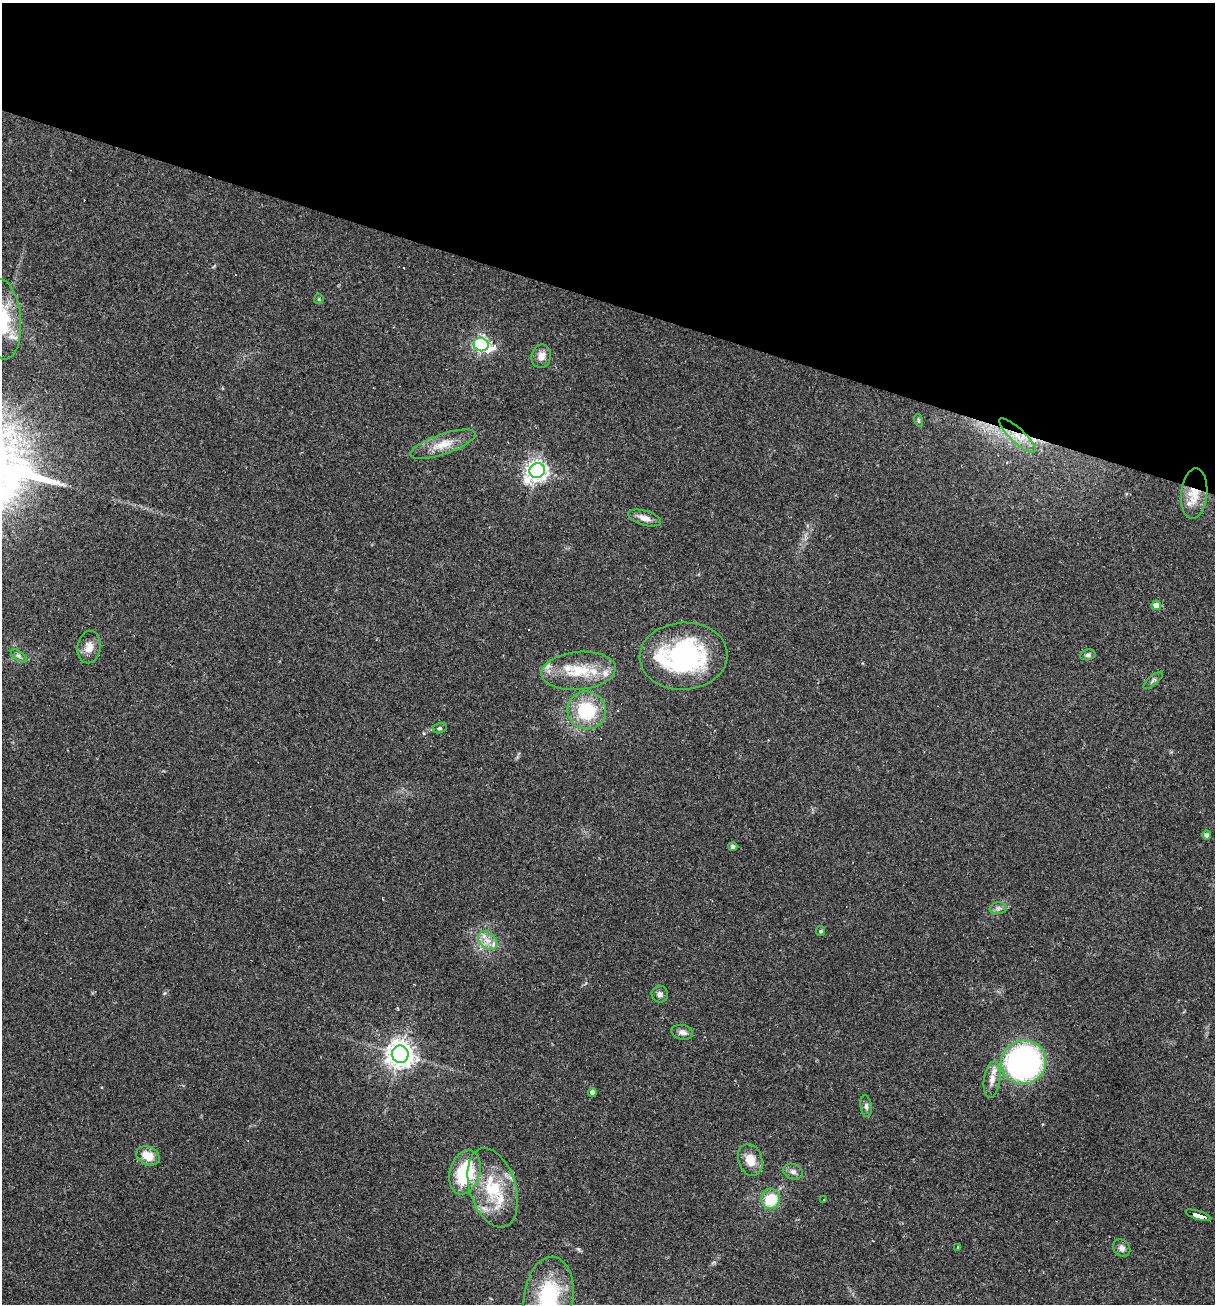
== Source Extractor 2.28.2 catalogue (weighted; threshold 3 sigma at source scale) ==
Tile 2 of 4 x 4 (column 2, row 1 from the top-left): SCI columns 1464-2676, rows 3907-5208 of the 5227 x 5208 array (HDU 1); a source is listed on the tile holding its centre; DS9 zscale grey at full resolution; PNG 1217 x 1306 px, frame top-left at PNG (2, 3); each listed source drawn as its Kron ellipse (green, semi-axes under 4 px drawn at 4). Shown black and unused: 23% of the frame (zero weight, under 2 of 3 exposures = <1% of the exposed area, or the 3 px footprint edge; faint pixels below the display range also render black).
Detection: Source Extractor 2.28.2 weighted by HDU 2 'WHT'; one run over the whole footprint, this tile lists its part. Background 0.0665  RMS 0.0055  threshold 0.0247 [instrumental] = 3 sigma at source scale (4.5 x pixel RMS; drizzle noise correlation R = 1.50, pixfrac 1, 0.05/0.05 arcsec/px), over >= 5 px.
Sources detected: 56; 6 cosmic-ray / hot-pixel residue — neither listed nor drawn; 8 inside a brighter listed object's ellipse — not listed separately; the other 42 listed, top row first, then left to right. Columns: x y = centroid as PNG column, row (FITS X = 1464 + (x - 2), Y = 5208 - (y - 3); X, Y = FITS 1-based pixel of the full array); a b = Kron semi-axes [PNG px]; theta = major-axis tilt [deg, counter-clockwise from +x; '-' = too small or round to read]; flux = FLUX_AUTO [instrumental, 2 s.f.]
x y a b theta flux
319 299 5 5 - 0.69
2 319 40 19 -85 30
481 345 7 6 - 130
541 356 12 10 78 4.2
918 420 6 4 -72 0.74
1017 436 24 7 -43 8.5
443 444 34 10 19 10
537 471 8 7 - 310
1194 494 25 13 85 13
644 518 17 7 -16 4
1156 605 5 4 - 5.4
89 647 16 11 80 5.3
1088 655 8 5 13 1.4
19 656 9 4 -35 1.4
684 656 44 33 4 76
578 671 37 19 5 22
1153 680 12 4 40 1.3
587 710 19 19 - 30
440 728 7 5 16 0.94
1206 835 4 4 - 1.5
733 847 5 4 - 1.3
998 908 8 6 7 1.7
821 931 5 4 - 0.66
487 940 11 7 -43 4.4
660 994 8 8 - 2.1
682 1032 11 7 -13 2.5
400 1054 8 8 - 540
1023 1062 23 22 - 140
992 1080 18 8 82 4.8
592 1092 4 4 - 2.7
866 1106 11 5 -83 1.8
148 1156 12 9 -23 8.9
750 1160 16 12 -72 8.1
465 1172 23 15 73 34
793 1172 10 7 -23 2.3
493 1188 41 23 -73 31
771 1199 10 9 - 18
823 1199 3 3 - 1.7
1198 1215 13 3 -18 84
958 1247 3 3 - 0.55
1122 1248 9 7 -44 2.3
549 1297 40 24 82 41
Overlapping masked pixels (flux is a lower limit): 3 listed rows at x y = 1017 436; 1194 494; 1198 1215
Isophote crosses this tile's border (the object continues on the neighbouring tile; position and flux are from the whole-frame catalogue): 2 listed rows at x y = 2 319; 549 1297